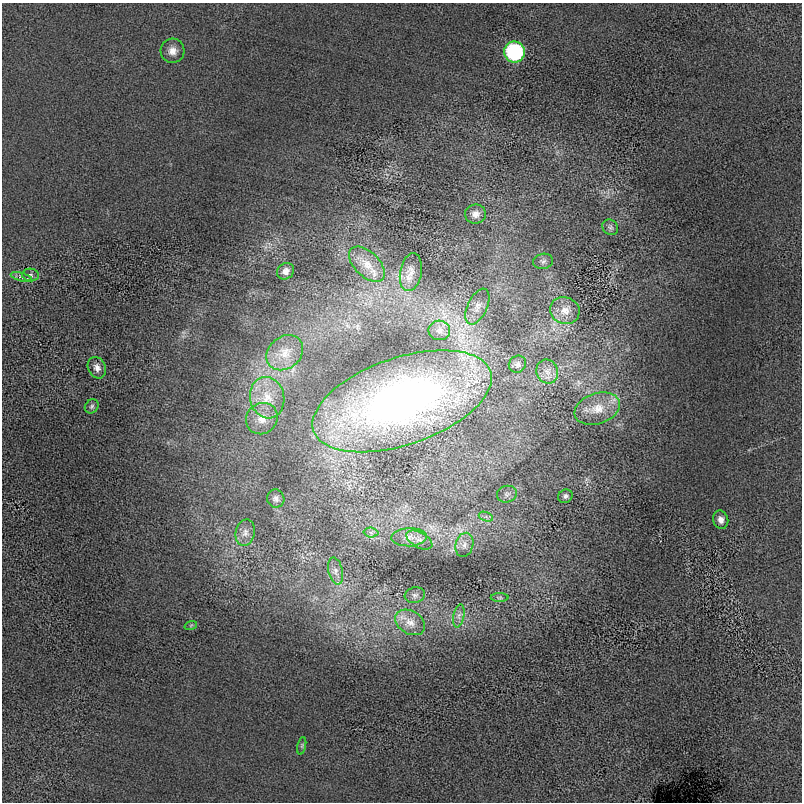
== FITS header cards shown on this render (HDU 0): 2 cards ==
NAXIS1  =                  800 / length of data axis 1
NAXIS2  =                  800 / length of data axis 2

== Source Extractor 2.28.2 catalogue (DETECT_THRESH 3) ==
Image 800 x 800 px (HDU 0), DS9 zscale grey, 1 PNG px = 1 image px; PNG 804 x 804 px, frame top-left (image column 1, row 800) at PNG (2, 3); each listed source drawn as its Kron ellipse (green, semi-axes under 4 px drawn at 4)
Background -14.4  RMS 81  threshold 243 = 3 sigma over >= 5 px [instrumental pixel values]
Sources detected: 39; all 39 listed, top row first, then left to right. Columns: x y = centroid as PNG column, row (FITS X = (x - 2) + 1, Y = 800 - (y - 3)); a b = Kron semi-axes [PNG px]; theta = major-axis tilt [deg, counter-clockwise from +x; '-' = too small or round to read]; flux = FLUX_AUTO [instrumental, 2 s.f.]
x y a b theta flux
172 51 12 12 - 4.8e+04
515 52 10 10 - 6.2e+05
476 214 10 9 - 4.0e+04
610 227 8 7 - 1.7e+04
543 261 10 7 11 1.9e+04
367 264 22 12 -44 8.9e+04
286 271 9 8 - 3.2e+04
411 272 19 11 80 5.3e+04
30 275 8 6 -5 1.6e+04
21 277 11 4 -16 1.6e+04
477 306 19 9 65 4.8e+04
565 311 15 13 -17 6.4e+04
439 330 11 10 - 3.5e+04
285 353 20 16 40 1.0e+05
517 364 9 8 - 1.9e+04
97 368 11 8 -64 3.3e+04
547 372 12 11 - 4.1e+04
267 398 21 17 -78 1.4e+05
402 401 93 43 19 3.0e+06
92 406 7 6 - 1.1e+04
597 409 23 15 18 1.1e+05
262 419 16 15 - 8.1e+04
507 494 10 8 15 2.6e+04
565 496 7 6 - 1.4e+04
276 499 9 8 - 2.2e+04
486 517 7 4 -19 1.5e+04
721 520 9 7 -76 3.2e+04
371 532 7 5 -2 1.5e+04
245 533 13 9 76 3.3e+04
409 537 18 9 2 5.8e+04
419 540 14 7 -28 3.8e+04
464 545 12 8 75 4.1e+04
336 571 14 7 -76 3.2e+04
415 595 10 8 15 2.2e+04
500 598 9 4 0 1.0e+04
459 616 12 5 79 2.3e+04
410 622 16 11 -31 6.2e+04
191 625 6 4 19 6.9e+03
302 746 9 3 77 8.8e+03